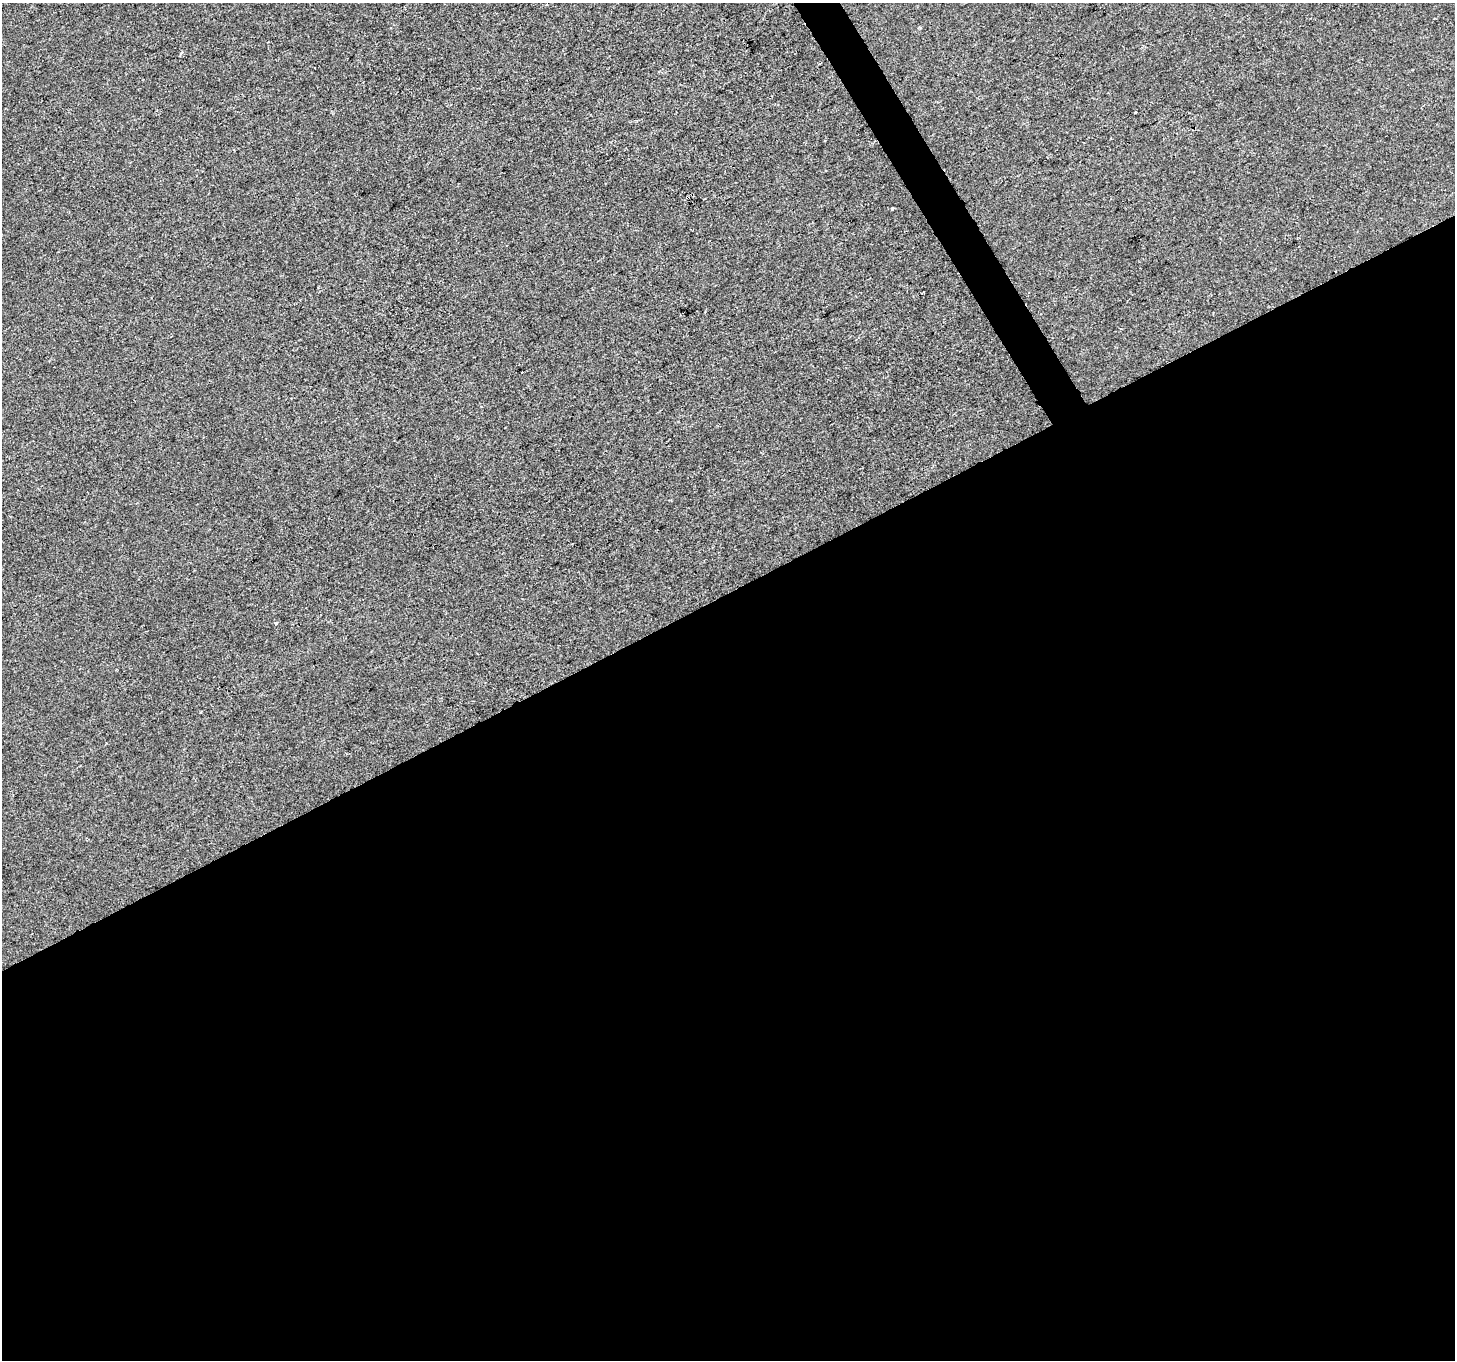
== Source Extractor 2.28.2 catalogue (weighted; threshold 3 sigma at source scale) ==
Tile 15 of 4 x 4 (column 3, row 4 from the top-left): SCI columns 2910-4362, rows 168-1525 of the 5816 x 5708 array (HDU 1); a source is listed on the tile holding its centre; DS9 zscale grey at full resolution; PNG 1457 x 1362 px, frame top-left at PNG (2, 3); no overlay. Shown black and unused: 57% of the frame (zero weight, under 2 of 3 exposures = <1% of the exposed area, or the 3 px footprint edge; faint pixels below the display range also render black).
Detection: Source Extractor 2.28.2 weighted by HDU 2 'WHT'; one run over the whole footprint, this tile lists its part. Background 4.91e-04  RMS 0.0045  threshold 0.0201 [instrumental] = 3 sigma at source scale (4.5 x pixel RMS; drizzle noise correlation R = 1.50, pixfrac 1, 0.0396/0.0396 arcsec/px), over >= 5 px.
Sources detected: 6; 2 cosmic-ray / hot-pixel residue — not listed; the other 4 listed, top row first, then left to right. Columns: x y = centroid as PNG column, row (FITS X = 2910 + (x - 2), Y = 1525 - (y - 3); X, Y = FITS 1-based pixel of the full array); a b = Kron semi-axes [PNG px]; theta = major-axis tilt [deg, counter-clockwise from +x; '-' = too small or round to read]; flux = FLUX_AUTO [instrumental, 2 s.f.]
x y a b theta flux
1135 112 3 3 - 0.55
892 208 3 3 - 0.51
1335 271 3 2 - 0.83
276 623 3 3 - 1.1